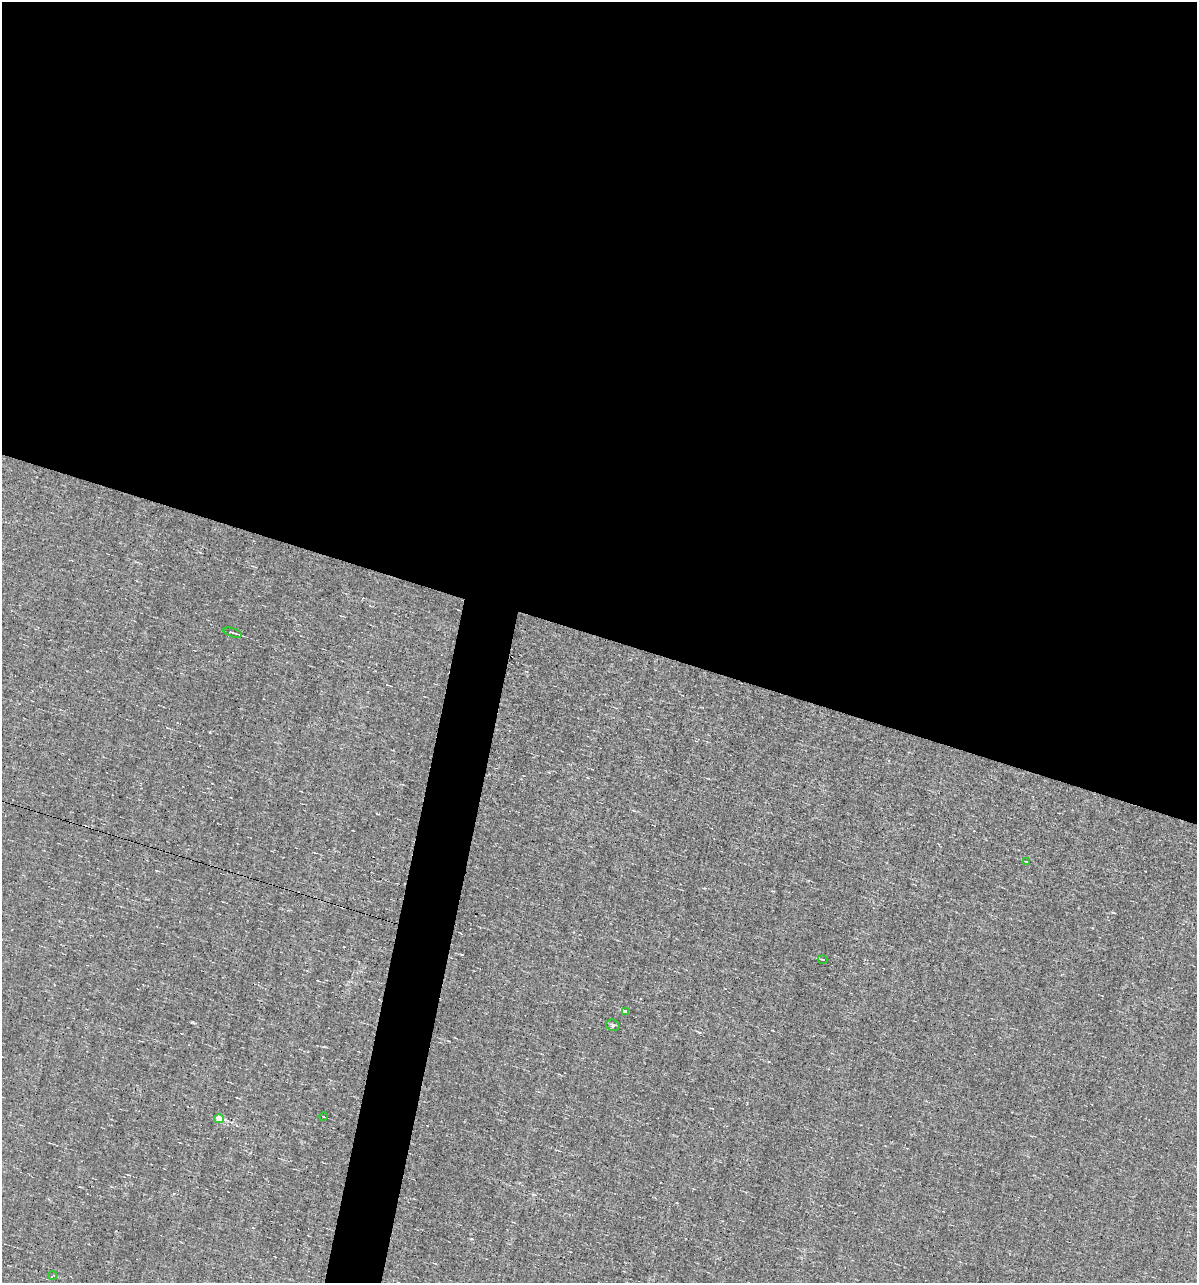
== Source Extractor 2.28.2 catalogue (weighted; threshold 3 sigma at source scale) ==
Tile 3 of 4 x 4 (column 3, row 1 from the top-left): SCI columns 2503-3697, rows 3844-5124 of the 5129 x 5124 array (HDU 1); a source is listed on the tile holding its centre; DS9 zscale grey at full resolution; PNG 1199 x 1285 px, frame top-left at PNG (2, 2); each listed source drawn as its Kron ellipse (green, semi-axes under 4 px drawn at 4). Shown black and unused: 52% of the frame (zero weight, under 3 of 4 exposures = <1% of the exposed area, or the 3 px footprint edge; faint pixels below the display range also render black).
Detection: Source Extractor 2.28.2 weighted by HDU 2 'WHT'; one run over the whole footprint, this tile lists its part. Background -0.00277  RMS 0.056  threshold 0.251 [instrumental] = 3 sigma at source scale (4.5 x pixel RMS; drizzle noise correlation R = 1.50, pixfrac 1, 0.05/0.05 arcsec/px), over >= 5 px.
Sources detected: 8; all 8 listed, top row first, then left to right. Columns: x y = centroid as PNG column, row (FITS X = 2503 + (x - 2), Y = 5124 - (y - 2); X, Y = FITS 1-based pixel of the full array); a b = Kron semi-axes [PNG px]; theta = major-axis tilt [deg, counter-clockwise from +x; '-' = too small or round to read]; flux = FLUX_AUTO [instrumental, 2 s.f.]
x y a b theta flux
233 632 9 2 -17 13
1026 861 4 2 - 3.9
823 959 5 2 - 4
625 1012 4 4 - 20
613 1025 7 5 -26 10
323 1117 4 2 - 4.6
219 1119 5 4 - 170
53 1275 5 2 - 6.8